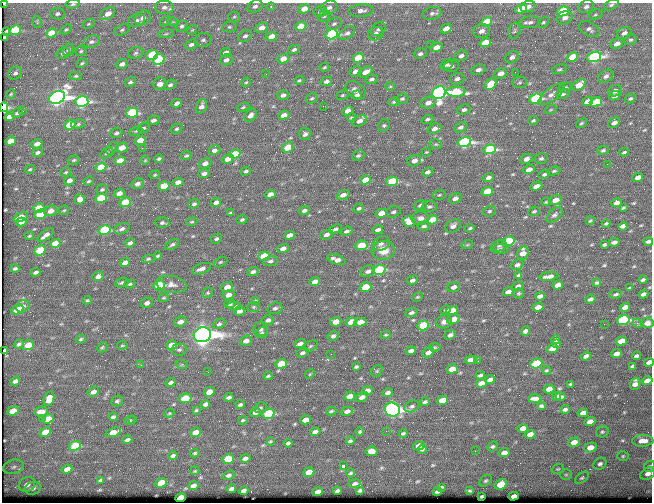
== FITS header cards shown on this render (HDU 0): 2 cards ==
NAXIS1  =                  650 / Width of table row in bytes
NAXIS2  =                  500 / Number of rows in table

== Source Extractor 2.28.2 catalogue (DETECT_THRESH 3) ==
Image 650 x 500 px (HDU 0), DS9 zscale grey, 1 PNG px = 1 image px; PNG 654 x 504 px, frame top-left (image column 1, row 500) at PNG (2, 3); each listed source drawn as its Kron ellipse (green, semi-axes under 4 px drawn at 4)
Background 363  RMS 1.2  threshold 3.68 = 3 sigma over >= 5 px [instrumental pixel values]
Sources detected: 564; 1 with non-positive FLUX_AUTO (blend fragments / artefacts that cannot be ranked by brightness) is neither listed nor drawn; of the other 563, the 500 brightest by FLUX_AUTO listed and drawn (63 fainter detections omitted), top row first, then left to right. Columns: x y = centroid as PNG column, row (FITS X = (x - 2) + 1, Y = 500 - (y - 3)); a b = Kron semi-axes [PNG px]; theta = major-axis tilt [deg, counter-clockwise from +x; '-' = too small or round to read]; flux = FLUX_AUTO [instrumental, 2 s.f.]
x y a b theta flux
4 3 3 2 - 270
73 4 7 4 10 150
611 5 8 5 27 180
255 6 8 6 29 270
164 7 9 7 1 380
271 7 4 4 - 88
329 7 8 6 24 380
528 7 7 5 24 480
586 7 8 6 26 300
304 9 6 4 23 830
521 9 6 4 26 2400
361 11 12 6 4 510
563 11 6 4 25 5100
320 12 7 5 19 260
432 13 9 6 14 310
57 14 7 6 - 220
108 14 8 5 33 830
595 14 7 4 20 160
324 16 6 5 - 170
234 17 6 5 - 140
143 18 8 7 - 460
565 18 8 6 26 510
137 21 9 6 20 310
166 21 6 4 30 120
37 22 6 4 -78 94
173 22 6 3 -17 89
486 22 6 4 24 3100
530 22 11 6 5 350
543 22 6 4 47 120
88 24 7 4 27 110
334 24 8 5 28 230
182 26 6 5 - 190
301 26 6 4 24 1600
229 27 7 5 13 150
262 28 7 5 21 610
378 29 8 6 39 280
446 29 6 4 27 730
589 29 11 7 -28 360
15 30 6 4 24 3700
66 30 6 4 37 120
122 30 8 5 24 180
192 30 5 4 - 100
7 31 4 3 - 120
482 31 8 7 - 500
514 31 8 6 74 210
51 33 5 4 - 1800
347 33 9 5 32 280
624 33 7 5 26 370
166 34 8 4 8 130
332 34 6 5 - 11000
376 34 8 6 30 420
245 36 7 5 34 250
271 36 6 4 23 830
4 37 3 3 - 99
203 40 9 7 14 270
630 40 6 5 - 160
92 42 8 6 18 270
485 43 6 4 19 1800
617 44 6 5 - 540
191 45 6 5 - 290
430 45 2 2 - 170
436 47 6 4 24 720
294 49 6 4 25 200
68 50 6 5 - 190
81 51 6 5 - 130
226 52 5 4 - 410
63 53 7 5 23 200
136 53 8 5 17 220
420 54 6 5 - 260
152 55 6 4 22 4100
461 56 7 5 23 330
512 57 7 5 32 360
572 57 6 4 24 2400
594 57 7 5 16 16000
358 58 6 4 21 3400
283 59 6 4 23 870
159 60 6 5 - 4400
226 60 6 5 - 310
82 63 6 4 22 130
122 64 6 5 - 420
447 65 6 5 - 210
451 66 8 6 9 340
324 67 5 3 - 100
559 69 8 4 17 150
478 70 7 5 19 350
355 71 6 4 30 390
365 72 7 4 27 770
515 72 3 2 - 87
15 73 7 6 - 290
500 73 6 5 - 710
266 74 3 2 - 120
76 76 6 4 3 130
606 76 8 6 33 320
372 79 6 4 20 240
457 79 7 5 19 320
299 80 5 4 - 120
326 81 6 4 13 260
130 82 6 4 32 180
246 82 5 4 - 100
520 82 7 5 3 170
160 84 6 6 - 650
491 84 7 5 48 2400
170 85 6 4 26 200
579 85 7 5 36 1300
390 86 4 4 - 90
565 88 7 5 11 210
356 90 11 7 -37 390
615 91 7 5 19 410
456 92 9 5 1 4000
439 93 7 6 - 45000
11 94 5 4 - 90
551 94 16 6 38 510
563 94 7 5 13 210
283 95 6 5 - 270
342 95 6 4 27 130
357 95 5 4 - 290
615 96 6 4 28 340
57 97 8 6 24 54000
312 98 6 5 - 140
630 98 6 4 29 150
402 99 6 5 - 160
536 99 6 5 - 10000
587 101 5 4 - 810
82 102 6 5 - 19000
394 102 6 4 16 130
596 102 6 4 18 3000
177 103 5 4 - 380
428 103 7 5 21 600
201 106 7 5 66 390
323 106 3 2 - 150
4 107 5 4 - 4800
243 107 6 4 23 120
464 110 7 5 19 250
551 110 6 4 19 100
23 111 3 3 - 94
348 111 5 4 - 580
17 113 6 5 - 210
132 113 6 5 - 5200
251 115 7 5 51 400
284 115 6 4 16 670
9 117 5 4 - 410
351 118 4 4 - 100
427 119 6 4 21 190
153 120 6 4 21 310
359 121 8 5 31 480
533 121 5 4 - 130
581 123 6 3 37 120
614 123 6 4 31 380
78 124 7 4 11 170
70 125 5 4 - 3100
384 125 6 5 - 160
461 127 7 5 26 280
143 128 6 4 15 140
176 129 6 4 30 150
434 129 7 5 21 380
136 131 7 4 25 130
116 133 6 5 - 200
305 134 6 6 - 240
140 140 5 4 - 1500
11 141 5 4 - 1500
464 142 7 5 12 19000
37 144 5 4 - 490
436 144 6 4 -19 130
288 147 6 5 - 1700
112 148 7 4 51 150
122 148 6 5 - 900
142 148 2 2 - 650
490 149 6 4 16 11000
214 150 6 4 15 320
603 150 6 4 16 160
38 152 5 4 - 220
426 152 4 3 - 91
624 152 4 2 - 120
107 153 7 4 29 150
235 154 6 4 19 3400
186 156 5 4 - 140
358 156 6 5 - 170
541 158 6 5 - 160
159 159 4 4 - 160
228 159 6 4 21 700
526 159 6 5 - 410
74 160 6 4 17 130
145 160 5 4 - 89
120 161 5 4 - 1200
414 161 7 5 23 570
205 163 6 5 - 620
607 164 2 2 - 230
101 167 5 4 - 1900
30 169 5 3 - 94
529 169 6 4 17 570
246 171 5 4 - 160
554 171 6 4 15 130
66 172 6 4 27 97
427 172 6 4 26 250
204 173 6 4 7 280
544 174 6 4 25 160
155 175 5 4 - 110
488 177 5 4 - 300
638 177 5 4 - 480
69 180 5 4 - 460
366 180 6 4 20 1600
89 181 5 4 - 130
392 181 6 4 14 4400
178 182 5 4 - 470
137 184 7 5 24 350
164 186 5 4 - 2100
536 186 6 4 21 560
102 189 6 5 - 160
487 191 6 4 18 2700
119 193 5 4 - 630
270 194 5 4 - 580
343 195 7 4 20 490
439 195 6 5 - 110
101 198 6 4 18 3000
455 198 6 5 - 400
80 199 5 5 - 510
555 200 6 5 - 860
125 202 6 4 20 2800
216 202 5 4 - 310
546 202 5 3 - 91
616 203 5 4 - 500
194 204 6 4 19 170
420 205 6 5 - 200
429 207 7 5 4 190
39 208 6 4 18 1700
359 208 5 4 - 180
623 208 4 2 - 110
64 210 5 4 - 94
51 211 6 5 - 590
304 211 6 4 11 240
489 211 6 5 - 150
534 211 6 4 19 140
393 212 7 5 22 200
230 213 4 3 - 100
381 213 6 4 11 960
40 214 6 4 19 3000
554 215 9 5 42 240
21 217 8 4 26 1100
420 218 9 6 4 350
242 219 5 4 - 130
432 220 6 4 19 1600
590 221 4 3 - 97
21 222 5 4 - 360
192 222 6 4 18 110
409 222 6 5 - 950
162 223 7 5 -3 210
606 223 4 3 - 120
424 226 6 4 8 190
453 226 8 6 33 360
623 226 4 4 - 650
470 228 5 3 - 130
122 229 8 5 22 250
335 229 7 4 21 190
104 230 6 5 - 6000
378 230 5 4 - 310
346 231 6 4 19 220
46 235 9 4 39 430
289 235 5 4 - 610
326 235 6 4 15 340
29 236 5 3 - 110
216 239 6 4 30 170
508 241 6 4 14 4700
648 241 5 3 - 210
614 242 5 4 - 270
55 243 5 4 - 1100
130 243 5 4 - 260
172 244 7 4 31 180
381 244 9 7 32 300
361 245 6 4 9 2700
467 245 6 3 18 120
605 245 4 3 - 150
499 246 8 5 12 170
283 248 6 4 20 400
500 249 9 5 3 170
40 250 6 5 - 2200
383 250 11 9 7 1300
523 253 7 5 69 740
158 256 4 3 - 110
264 256 6 4 19 2400
148 259 6 4 10 120
336 260 9 4 -17 530
270 261 8 5 9 220
220 262 7 4 26 140
125 263 5 4 - 540
517 265 6 5 - 270
15 269 4 3 - 140
201 269 10 5 20 460
379 270 6 5 - 6800
368 271 7 5 19 310
36 272 5 3 - 220
253 272 6 4 22 240
518 275 4 3 - 130
98 276 6 4 24 340
549 276 9 4 8 480
412 280 6 4 28 280
643 280 4 3 - 160
315 282 5 4 - 590
122 283 7 4 17 180
597 283 4 4 - 120
130 284 6 4 18 120
172 284 15 8 -10 560
159 285 6 4 19 5400
558 285 5 4 - 600
518 286 6 4 21 230
227 287 6 4 22 840
365 287 6 4 16 2300
454 287 6 5 - 340
629 288 4 3 - 120
508 292 5 4 - 560
208 293 6 5 - 120
518 293 5 5 - 120
616 294 7 4 13 150
643 294 5 3 - 290
228 295 6 4 18 660
540 296 5 4 - 320
417 297 5 3 - 90
164 298 5 4 - 110
590 299 5 3 - 210
87 300 5 3 - 110
255 301 4 3 - 96
147 303 6 5 - 310
230 304 6 3 14 140
23 306 7 5 34 350
235 306 7 4 -4 160
253 307 6 5 - 140
538 307 5 4 - 640
625 307 5 4 - 460
275 308 7 5 18 230
17 309 6 4 27 1300
446 310 5 3 - 140
239 311 5 4 - 400
452 311 6 4 15 1100
411 313 6 4 19 220
453 319 6 5 - 770
268 320 6 5 - 290
623 320 6 5 - 12000
180 322 6 4 23 530
336 322 6 5 - 850
351 322 6 4 18 1700
360 322 6 4 12 680
444 322 8 6 14 340
637 323 5 4 - 100
647 323 6 5 - 320
219 324 6 4 27 180
604 324 2 2 - 320
423 325 6 5 - 3500
260 329 7 7 - 280
525 331 5 4 - 250
262 333 6 5 - 190
202 335 9 7 13 110000
386 335 5 4 - 100
450 335 6 4 22 260
333 336 6 4 28 210
81 339 5 3 - 120
556 340 4 3 - 180
246 341 6 5 - 510
621 341 6 4 17 1100
19 344 5 4 - 160
300 344 5 4 - 390
556 344 4 3 - 96
28 345 6 4 21 1100
122 345 5 3 - 93
171 345 5 4 - 1100
310 346 7 5 27 140
102 347 6 4 43 120
434 347 6 4 3 120
552 349 6 4 20 850
5 350 3 3 - 99
179 350 7 6 - 210
411 351 5 4 - 300
428 352 6 4 28 450
302 353 6 4 18 200
331 354 2 2 - 180
617 354 5 4 - 720
586 356 5 4 - 350
637 356 4 3 - 180
471 360 6 4 9 720
478 361 2 2 - 150
649 362 5 4 - 420
536 363 6 4 17 3900
281 364 6 4 19 2600
141 365 3 2 - 97
182 365 6 4 -18 110
632 366 4 3 - 140
356 367 4 3 - 130
452 369 6 4 16 1200
546 370 4 3 - 110
377 371 6 5 - 140
208 372 3 2 - 90
310 374 5 4 - 97
480 375 4 3 - 190
268 376 4 3 - 110
490 380 5 4 - 370
15 381 5 4 - 280
647 381 5 4 - 680
171 382 5 4 - 270
481 383 5 4 - 560
570 384 4 2 - 110
635 384 6 5 - 430
549 389 5 4 - 720
367 391 5 4 - 480
93 392 6 4 30 390
209 392 6 4 26 970
388 393 5 4 - 250
350 396 5 4 - 770
557 396 4 3 - 190
229 397 5 3 - 220
362 397 6 4 24 350
561 397 5 4 - 240
185 398 6 4 10 2400
49 399 7 5 74 940
535 399 7 4 0 420
442 400 6 4 17 1200
117 401 6 5 - 150
425 402 5 4 - 160
205 404 5 4 - 280
240 405 4 3 - 170
412 406 8 5 25 200
541 406 4 3 - 150
260 408 6 5 - 140
565 409 4 3 - 210
196 410 4 3 - 100
392 410 8 7 - 50000
13 411 6 4 21 1400
331 411 5 3 - 120
347 411 6 4 16 330
41 412 7 5 7 740
255 412 6 4 21 320
169 413 5 4 - 97
583 413 5 4 - 560
268 414 6 5 - 7600
113 417 4 3 - 190
42 419 3 2 - 140
48 419 6 4 21 1400
133 419 3 2 - 150
130 420 5 4 - 110
243 420 4 3 - 120
305 420 5 4 - 940
590 422 5 4 - 670
523 428 5 4 - 620
386 431 2 2 - 410
45 432 6 4 24 1400
113 432 8 4 18 1100
195 432 6 4 22 930
315 432 5 4 - 340
360 432 4 4 - 140
602 432 6 5 - 140
403 433 4 3 - 130
530 434 5 4 - 610
127 440 5 4 - 260
270 441 3 3 - 92
350 441 4 3 - 150
643 441 10 6 2 640
574 442 6 4 16 860
288 443 4 3 - 170
75 446 6 5 - 4400
419 446 6 4 15 650
493 446 5 4 - 150
590 447 6 5 - 850
422 449 4 3 - 170
371 451 6 5 - 890
475 451 2 2 - 260
195 453 5 3 - 110
504 453 5 4 - 570
173 456 4 3 - 190
623 456 6 5 - 120
245 458 5 4 - 310
228 459 6 5 - 1800
600 464 7 5 34 240
343 466 3 3 - 360
650 466 6 5 - 150
14 467 11 7 14 370
67 469 5 4 - 610
558 469 6 4 19 120
195 471 5 3 - 90
309 472 5 4 - 1000
350 473 4 3 - 110
648 473 8 5 30 410
228 475 6 4 17 220
566 475 6 5 - 140
582 478 8 4 36 160
100 480 4 3 - 140
486 481 7 5 38 150
161 483 6 4 20 2200
355 483 6 3 10 200
27 484 8 7 - 550
501 484 6 5 - 2400
193 486 5 4 - 410
441 487 4 3 - 110
33 488 8 6 20 340
231 489 5 3 - 220
360 490 4 3 - 130
244 491 5 4 - 330
337 491 4 3 - 160
437 491 4 3 - 160
470 491 3 2 - 100
318 492 5 4 - 680
482 496 4 2 - 130
514 496 5 4 - 450
180 498 5 4 - 3200
At the frame edge (FLAGS 8, measured only in part): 8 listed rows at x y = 4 3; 73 4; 611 5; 4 107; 648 241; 649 362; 650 466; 648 473
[63 fainter detections neither listed nor drawn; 1 non-positive-flux detection neither listed nor drawn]